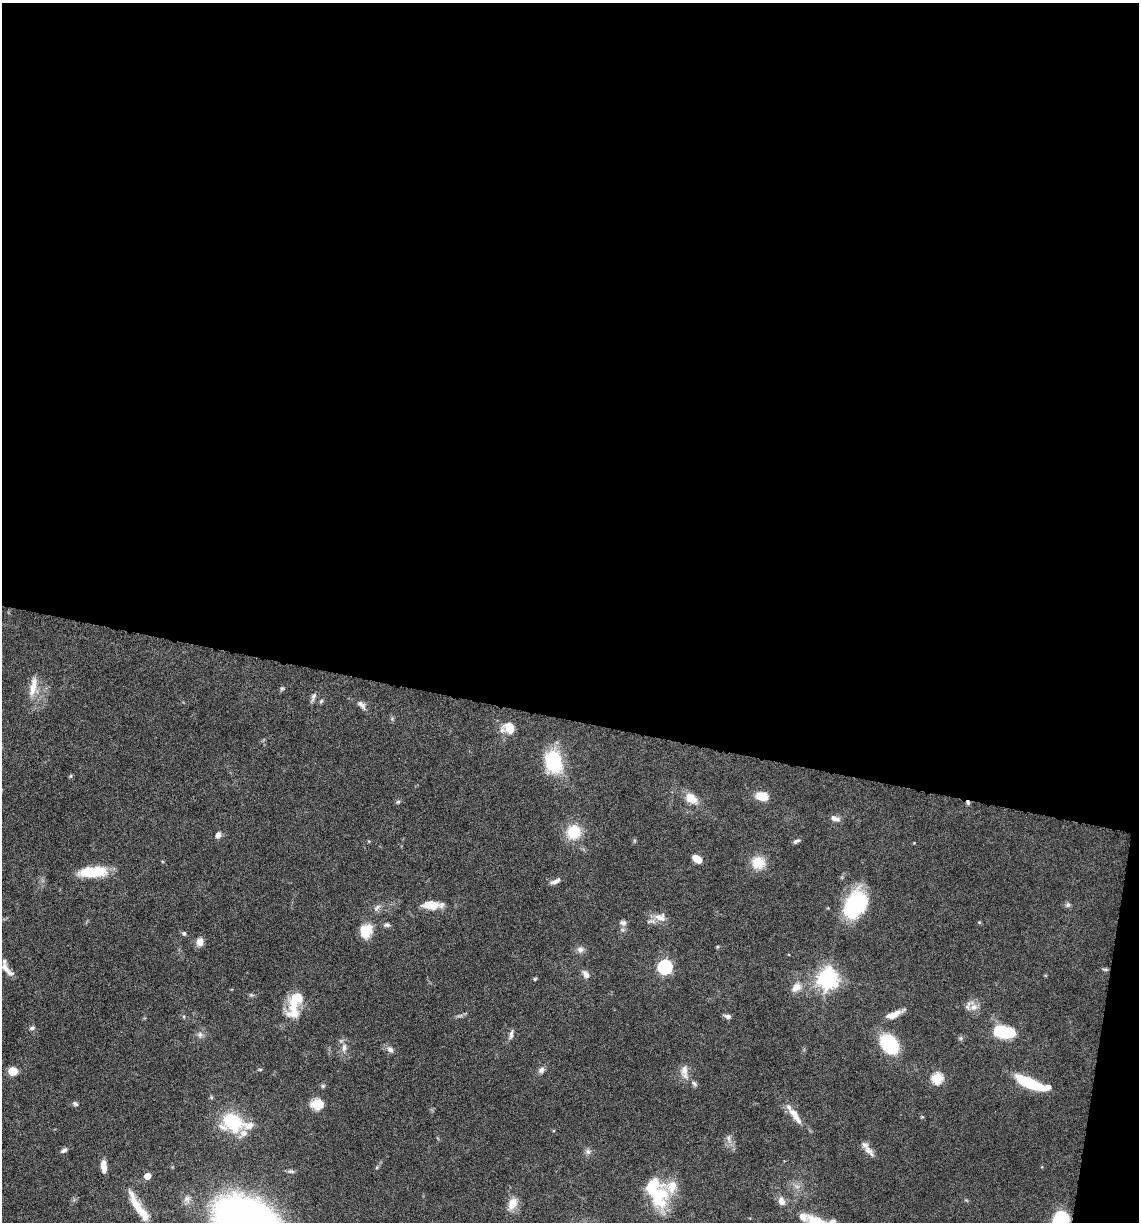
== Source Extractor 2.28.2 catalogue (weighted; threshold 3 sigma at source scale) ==
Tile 4 of 4 x 4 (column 4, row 1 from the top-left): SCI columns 3649-4785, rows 3659-4878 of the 4903 x 4881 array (HDU 1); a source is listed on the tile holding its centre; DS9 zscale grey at full resolution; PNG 1141 x 1224 px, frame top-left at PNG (2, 3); no overlay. Shown black and unused: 60% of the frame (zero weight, under 10 of 20 exposures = <1% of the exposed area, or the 3 px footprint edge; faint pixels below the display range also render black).
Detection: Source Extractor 2.28.2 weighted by HDU 2 'WHT'; one run over the whole footprint, this tile lists its part. Background 0.0404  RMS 0.0025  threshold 0.0103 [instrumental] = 3 sigma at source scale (4.09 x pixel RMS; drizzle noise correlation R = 1.36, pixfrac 0.8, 0.05/0.05 arcsec/px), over >= 5 px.
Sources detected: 87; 1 inside a brighter object's white glare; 1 cosmic-ray / hot-pixel residue — not listed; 14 inside a brighter listed object's ellipse — not listed separately; the other 71 listed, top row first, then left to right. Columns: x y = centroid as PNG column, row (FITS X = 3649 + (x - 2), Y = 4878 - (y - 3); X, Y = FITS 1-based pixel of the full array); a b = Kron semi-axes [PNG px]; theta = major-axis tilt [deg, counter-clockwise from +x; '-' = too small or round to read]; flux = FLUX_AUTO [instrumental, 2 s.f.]
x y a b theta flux
33 688 21 10 77 2.9
282 688 6 4 0 0.33
313 696 12 6 71 0.78
321 701 6 4 46 0.35
361 705 15 6 -46 1
509 728 11 8 -62 4
553 762 25 19 -77 12
762 796 14 9 -12 3.2
690 797 14 12 -89 2.3
398 802 5 5 - 0.36
835 818 13 6 -18 1.1
573 832 17 16 - 6
218 835 8 6 72 0.99
796 841 10 5 18 0.55
697 859 9 6 -36 2.9
758 863 15 14 - 4.5
93 872 30 11 4 7.9
555 881 13 5 23 1
855 904 24 15 63 29
1068 905 7 5 45 0.49
433 906 24 12 11 3.1
377 908 12 6 42 0.86
660 917 17 11 -11 2.3
979 922 4 4 - 0.21
623 923 9 7 -28 0.75
387 925 7 5 8 0.64
366 931 16 13 62 4.6
184 933 6 5 - 0.37
200 942 10 8 -88 1.6
580 949 9 7 13 1
665 967 6 6 - 36
5 968 16 8 -52 1.6
1105 969 9 4 0 0.38
586 974 12 7 -57 1.1
828 978 8 7 - 140
535 979 6 4 59 0.26
796 987 15 10 36 2
296 1000 30 14 63 6.4
973 1007 11 9 23 1.8
893 1015 17 7 22 2.6
728 1016 9 5 -20 0.77
32 1028 8 5 10 0.51
1003 1032 22 11 -11 11
200 1034 8 6 89 0.76
511 1034 13 4 78 0.76
889 1044 16 12 -53 18
344 1048 12 6 81 1.2
390 1049 10 7 -35 0.94
260 1069 6 3 0 0.24
541 1070 9 7 50 0.83
13 1071 9 8 - 2.6
684 1072 20 8 -82 2
937 1078 5 5 - 18
1029 1083 24 9 -27 11
694 1084 9 5 -46 0.57
75 1104 8 5 -36 0.47
317 1104 15 12 -1 3.5
795 1115 24 8 -56 3
232 1122 25 20 -14 12
729 1138 9 4 -82 0.67
64 1150 9 5 27 0.63
869 1151 20 7 -49 1.6
588 1152 9 6 -74 0.75
104 1166 13 6 -84 2.3
147 1176 5 5 - 3.2
660 1195 30 19 37 9.2
781 1201 10 7 -70 1.6
512 1203 15 10 66 2.8
136 1205 42 8 -62 4.9
803 1217 13 10 -15 1.9
1061 1218 13 12 - 15
Isophote crosses this tile's border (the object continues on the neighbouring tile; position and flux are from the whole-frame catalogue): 1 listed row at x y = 1061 1218